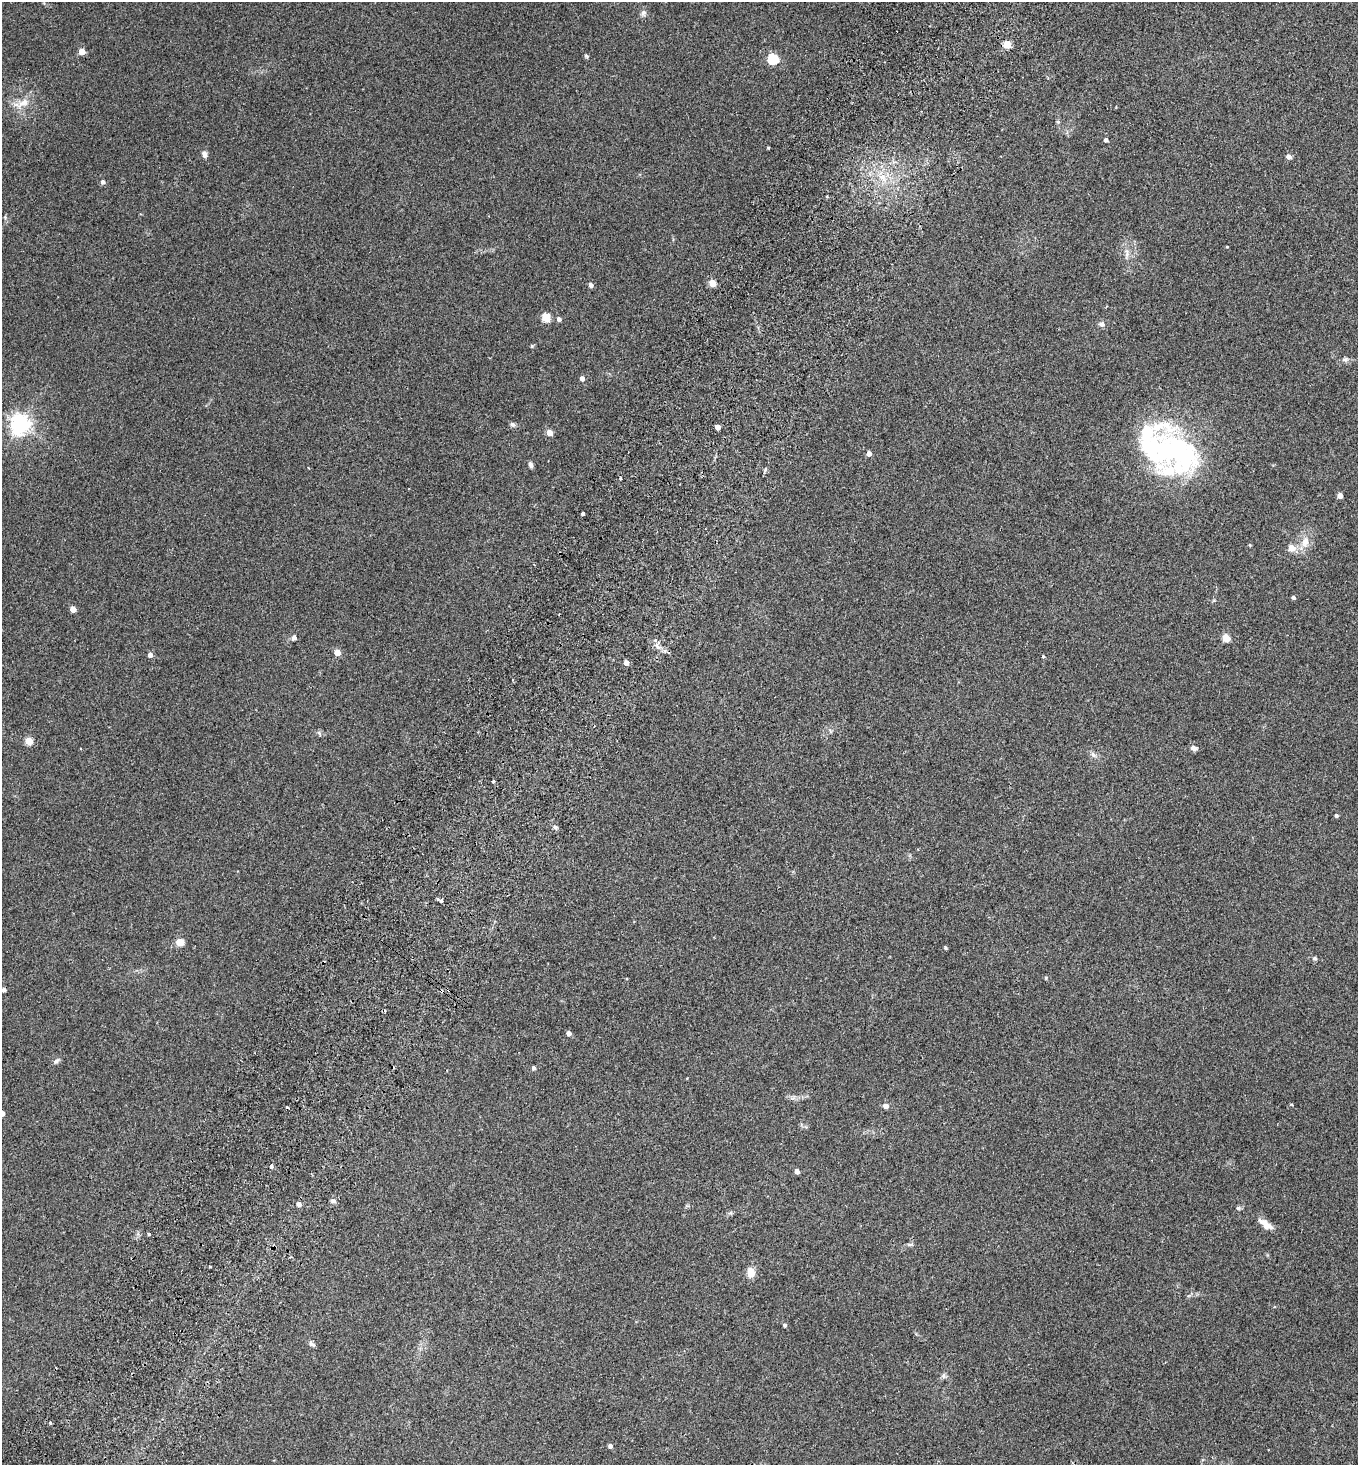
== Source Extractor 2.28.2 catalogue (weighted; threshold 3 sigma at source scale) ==
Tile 7 of 4 x 4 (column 3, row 2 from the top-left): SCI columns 2912-4267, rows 2962-4424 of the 5962 x 5923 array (HDU 1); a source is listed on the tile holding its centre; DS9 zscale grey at full resolution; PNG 1360 x 1467 px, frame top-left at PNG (2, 2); no overlay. Shown black and unused: <1% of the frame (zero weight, under 2 of 3 exposures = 3% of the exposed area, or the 3 px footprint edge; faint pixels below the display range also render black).
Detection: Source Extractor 2.28.2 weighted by HDU 2 'WHT'; one run over the whole footprint, this tile lists its part. Background 0.0747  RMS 0.0096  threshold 0.0432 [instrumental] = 3 sigma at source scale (4.5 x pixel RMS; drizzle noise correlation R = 1.50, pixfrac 1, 0.05/0.05 arcsec/px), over >= 5 px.
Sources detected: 92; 5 cosmic-ray / hot-pixel residue — not listed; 4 inside a brighter listed object's ellipse — not listed separately; the other 83 listed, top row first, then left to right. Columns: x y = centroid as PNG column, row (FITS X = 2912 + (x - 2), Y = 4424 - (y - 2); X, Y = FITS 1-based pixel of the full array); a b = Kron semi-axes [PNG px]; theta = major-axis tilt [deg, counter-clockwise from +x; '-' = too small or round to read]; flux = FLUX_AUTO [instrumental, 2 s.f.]
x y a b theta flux
643 13 10 7 72 2.9
1007 44 5 4 - 31
82 51 4 4 - 15
586 56 6 4 -41 1.4
773 59 5 5 - 78
23 103 23 11 25 12
1058 122 5 4 - 1.2
1106 140 4 4 - 2.6
768 148 3 3 - 0.91
204 154 9 6 -78 3.3
1289 156 5 4 - 5
882 177 10 8 47 8
103 182 5 5 - 2.9
827 196 4 3 - 0.89
1227 247 3 3 - 0.72
1127 254 14 5 88 4.3
712 283 5 4 - 23
591 285 4 4 - 4.6
546 317 5 5 - 37
559 319 5 4 - 3.5
1102 324 8 8 - 3.1
532 346 5 4 - 1
1345 359 8 6 2 2.5
582 378 4 4 - 5
20 424 7 6 - 580
513 424 7 6 - 2.3
718 427 4 4 - 8.1
549 433 4 4 - 13
1167 451 80 32 -15 170
869 453 4 4 - 5.9
531 465 7 4 -78 2.9
620 478 4 2 - 0.93
1340 496 4 4 - 6.6
583 514 4 3 - 4.6
1305 542 15 9 81 10
1250 545 4 4 - 0.89
1292 548 5 5 - 13
534 565 3 2 - 0.69
1293 597 4 3 - 2.1
1214 600 6 3 19 0.97
73 609 4 4 - 12
294 638 6 5 - 3.8
1226 638 5 5 - 27
658 646 10 5 -51 3.5
337 652 4 4 - 14
150 655 5 5 - 4.5
1043 656 4 4 - 1.1
626 663 4 4 - 6.4
319 733 7 4 -46 1.8
29 741 5 5 - 24
1194 748 7 5 -11 4.5
1093 755 10 6 -45 3.2
493 782 3 3 - 1.3
1336 816 4 4 - 2.1
555 827 7 5 -36 2.1
438 899 3 3 - 2.8
441 901 3 3 - 2.7
180 942 9 7 1 8.4
945 948 4 4 - 1.4
1315 958 6 5 - 1.7
1046 978 6 3 -73 0.9
4 990 4 4 - 2.7
569 1033 4 4 - 4.7
56 1061 8 5 29 2.3
534 1068 5 4 - 2.1
886 1106 5 5 - 4.7
2 1113 4 4 - 6.4
271 1166 4 3 - 13
797 1171 4 4 - 5.7
333 1201 7 5 -16 2.3
299 1204 5 5 - 3.6
1238 1208 7 5 -16 1.7
730 1213 6 5 - 1.5
1266 1224 20 7 -36 9.1
148 1234 3 3 - 3.7
910 1244 10 4 5 1.9
210 1266 3 3 - 1.6
751 1273 10 8 -88 9.4
785 1325 4 4 - 2
312 1344 8 5 -31 2.4
943 1376 8 6 90 2.2
50 1422 3 3 - 1.5
610 1446 4 4 - 2.9
Isophote crosses this tile's border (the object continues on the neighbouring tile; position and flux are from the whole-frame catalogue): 1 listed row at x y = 2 1113